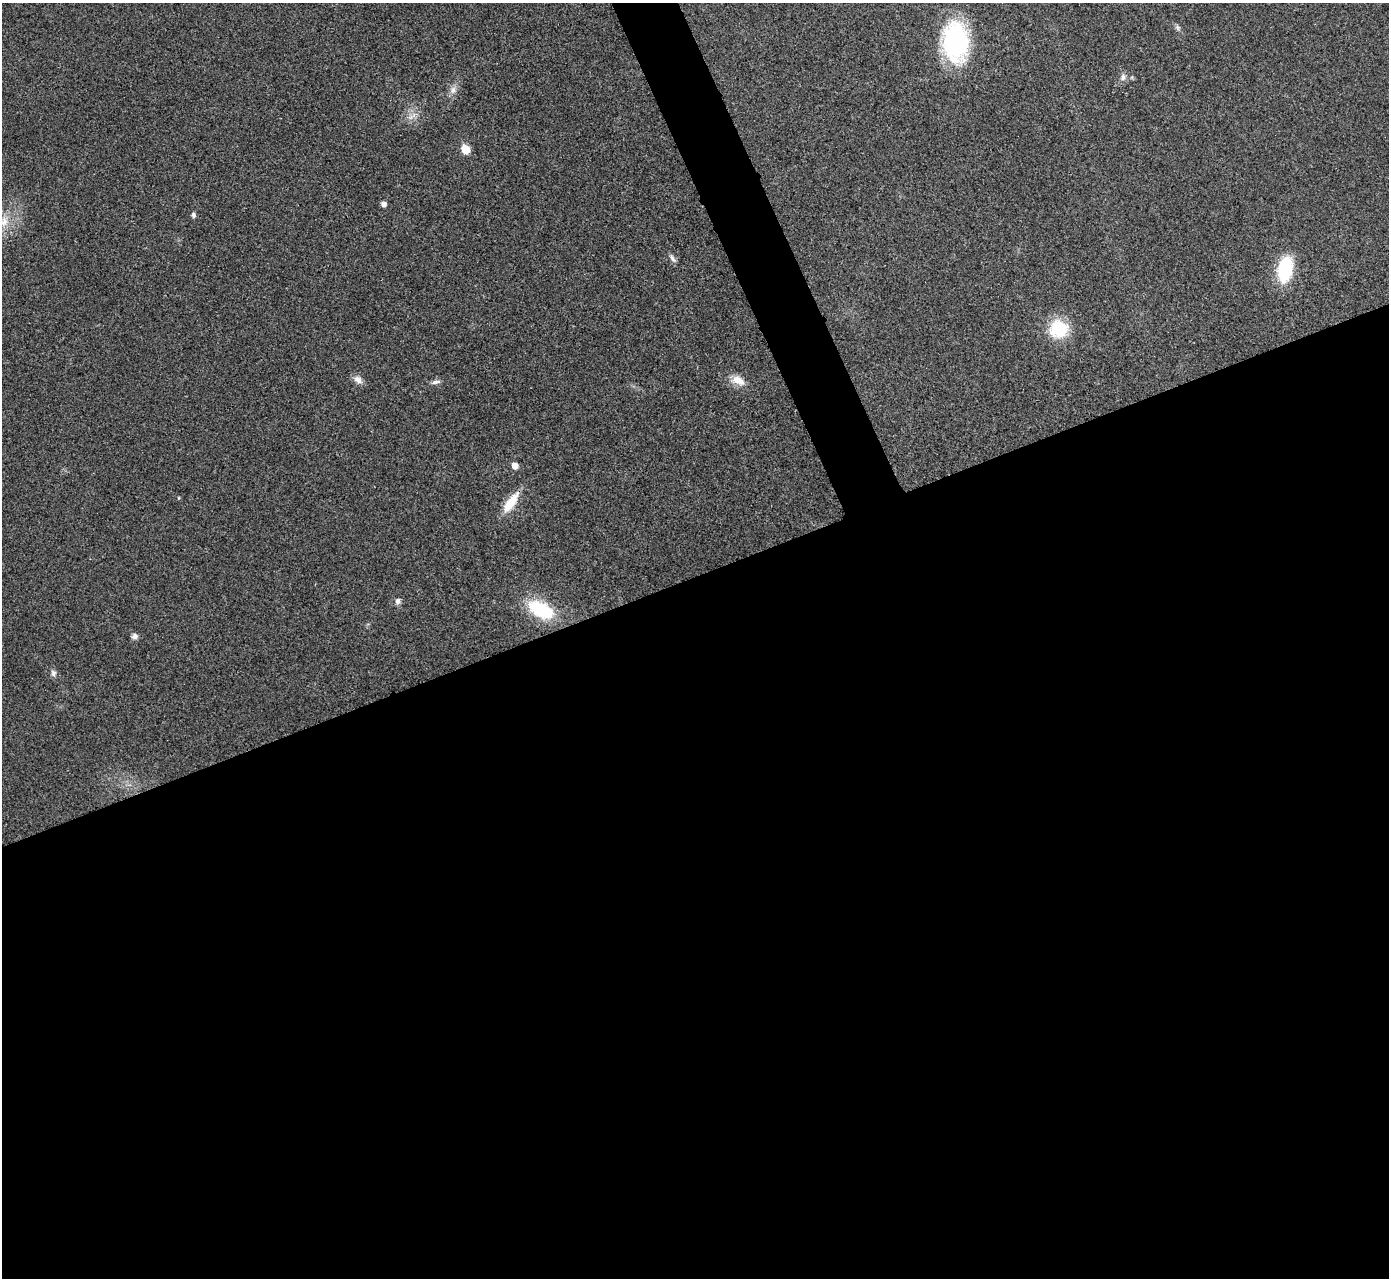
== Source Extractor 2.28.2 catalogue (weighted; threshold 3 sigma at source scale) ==
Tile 15 of 4 x 4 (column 3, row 4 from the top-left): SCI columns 2780-4166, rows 158-1433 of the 5559 x 5548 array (HDU 1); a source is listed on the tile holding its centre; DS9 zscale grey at full resolution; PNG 1391 x 1280 px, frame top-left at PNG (2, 3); no overlay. Shown black and unused: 57% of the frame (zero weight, under 3 of 4 exposures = <1% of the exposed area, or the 3 px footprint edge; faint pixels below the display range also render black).
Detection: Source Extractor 2.28.2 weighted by HDU 2 'WHT'; one run over the whole footprint, this tile lists its part. Background 0.0488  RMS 0.0067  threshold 0.0301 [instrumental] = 3 sigma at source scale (4.5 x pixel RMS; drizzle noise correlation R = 1.50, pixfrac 1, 0.05/0.05 arcsec/px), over >= 5 px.
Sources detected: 20; all 20 listed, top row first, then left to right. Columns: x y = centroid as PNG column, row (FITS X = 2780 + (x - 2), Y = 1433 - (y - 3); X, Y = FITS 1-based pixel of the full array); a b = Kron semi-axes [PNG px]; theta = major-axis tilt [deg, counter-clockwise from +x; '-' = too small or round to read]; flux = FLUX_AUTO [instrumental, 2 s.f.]
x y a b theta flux
1177 27 8 4 -71 1.2
955 42 44 26 -87 79
1123 77 10 6 -85 2.4
453 90 9 7 74 3
465 149 6 5 - 19
383 204 5 4 - 3
193 215 7 5 -76 1.6
4 222 15 10 73 8.1
672 258 11 5 -60 2.1
1285 269 28 15 79 34
1058 329 20 18 17 29
358 380 12 8 -38 4.1
738 380 18 10 -29 7.6
435 382 11 5 13 2.2
515 466 6 5 - 5.6
511 502 29 10 55 13
398 601 8 6 76 2.2
541 610 31 16 -28 35
134 636 8 7 - 2.2
53 673 9 7 -77 2